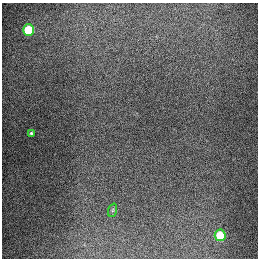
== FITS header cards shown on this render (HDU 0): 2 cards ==
NAXIS1  =                  256
NAXIS2  =                  256

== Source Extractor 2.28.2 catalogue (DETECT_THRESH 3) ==
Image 256 x 256 px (HDU 0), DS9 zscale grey, 1 PNG px = 1 image px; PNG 260 x 260 px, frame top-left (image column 1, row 256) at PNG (2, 3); each listed source drawn as its Kron ellipse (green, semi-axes under 4 px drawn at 4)
Background 1300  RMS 27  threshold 80.1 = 3 sigma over >= 5 px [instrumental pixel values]
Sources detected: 4; all 4 listed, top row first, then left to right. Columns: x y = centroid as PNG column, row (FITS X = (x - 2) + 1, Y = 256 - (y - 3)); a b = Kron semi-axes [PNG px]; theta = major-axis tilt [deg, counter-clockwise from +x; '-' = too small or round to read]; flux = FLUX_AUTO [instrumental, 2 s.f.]
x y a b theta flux
28 30 6 5 - 91000
31 133 3 3 - 2100
113 210 7 4 71 2400
220 235 6 5 - 67000